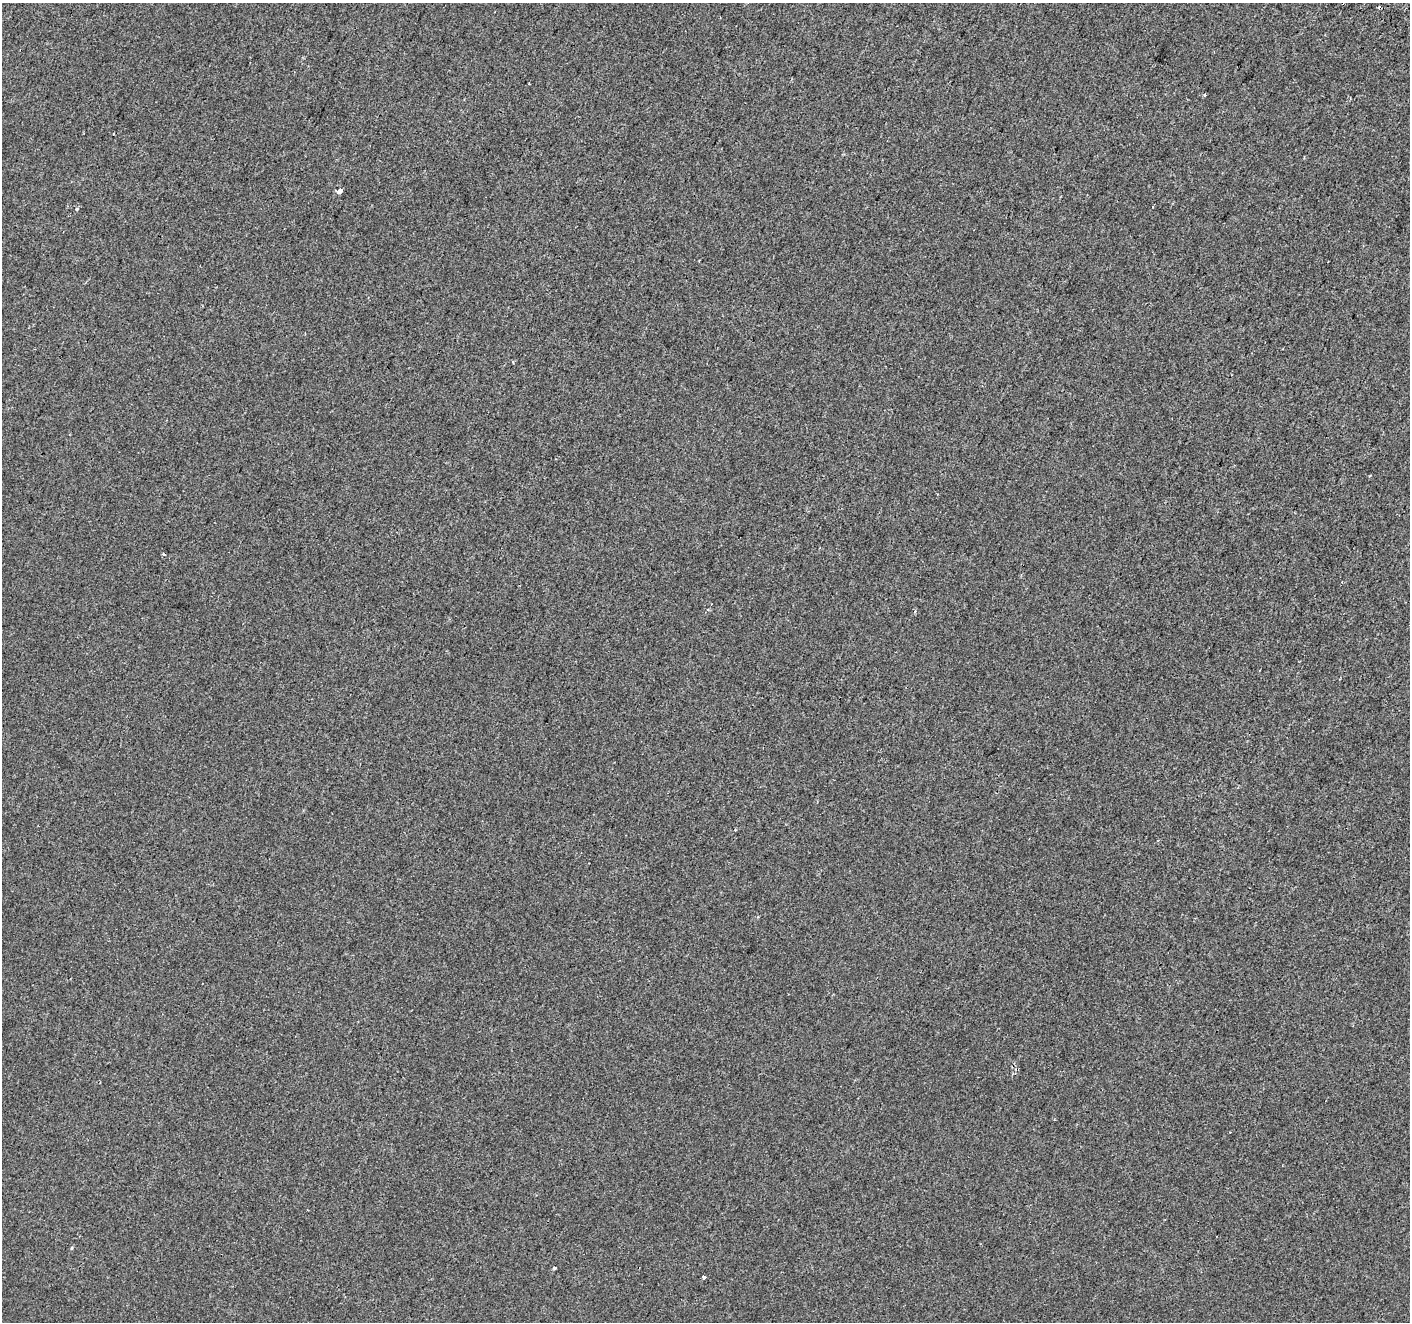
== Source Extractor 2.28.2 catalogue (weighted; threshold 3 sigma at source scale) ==
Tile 10 of 4 x 4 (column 2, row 3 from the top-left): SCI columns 1426-2833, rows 1566-2885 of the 5675 x 5835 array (HDU 1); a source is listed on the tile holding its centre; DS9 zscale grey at full resolution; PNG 1412 x 1324 px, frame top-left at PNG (2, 3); no overlay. Shown black and unused: <1% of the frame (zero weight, under 2 of 3 exposures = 2% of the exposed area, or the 3 px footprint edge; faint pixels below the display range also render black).
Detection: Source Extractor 2.28.2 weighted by HDU 2 'WHT'; one run over the whole footprint, this tile lists its part. Background -3.72e-04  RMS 0.0035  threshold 0.0159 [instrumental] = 3 sigma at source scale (4.5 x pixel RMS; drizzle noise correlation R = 1.50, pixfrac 1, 0.0396/0.0396 arcsec/px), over >= 5 px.
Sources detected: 14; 5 cosmic-ray / hot-pixel residue — not listed; the other 9 listed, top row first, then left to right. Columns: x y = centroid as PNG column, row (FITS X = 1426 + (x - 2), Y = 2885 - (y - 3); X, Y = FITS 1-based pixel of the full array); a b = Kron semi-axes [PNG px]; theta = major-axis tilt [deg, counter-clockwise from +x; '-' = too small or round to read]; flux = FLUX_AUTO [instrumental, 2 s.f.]
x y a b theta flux
1205 95 3 3 - 1.4
340 191 5 4 - 3.2
76 209 3 3 - 1.7
164 554 4 3 - 0.46
711 604 2 2 - 0.3
1054 1120 4 2 - 0.26
72 1248 5 3 - 0.38
555 1268 3 3 - 1.3
704 1277 3 3 - 1.1